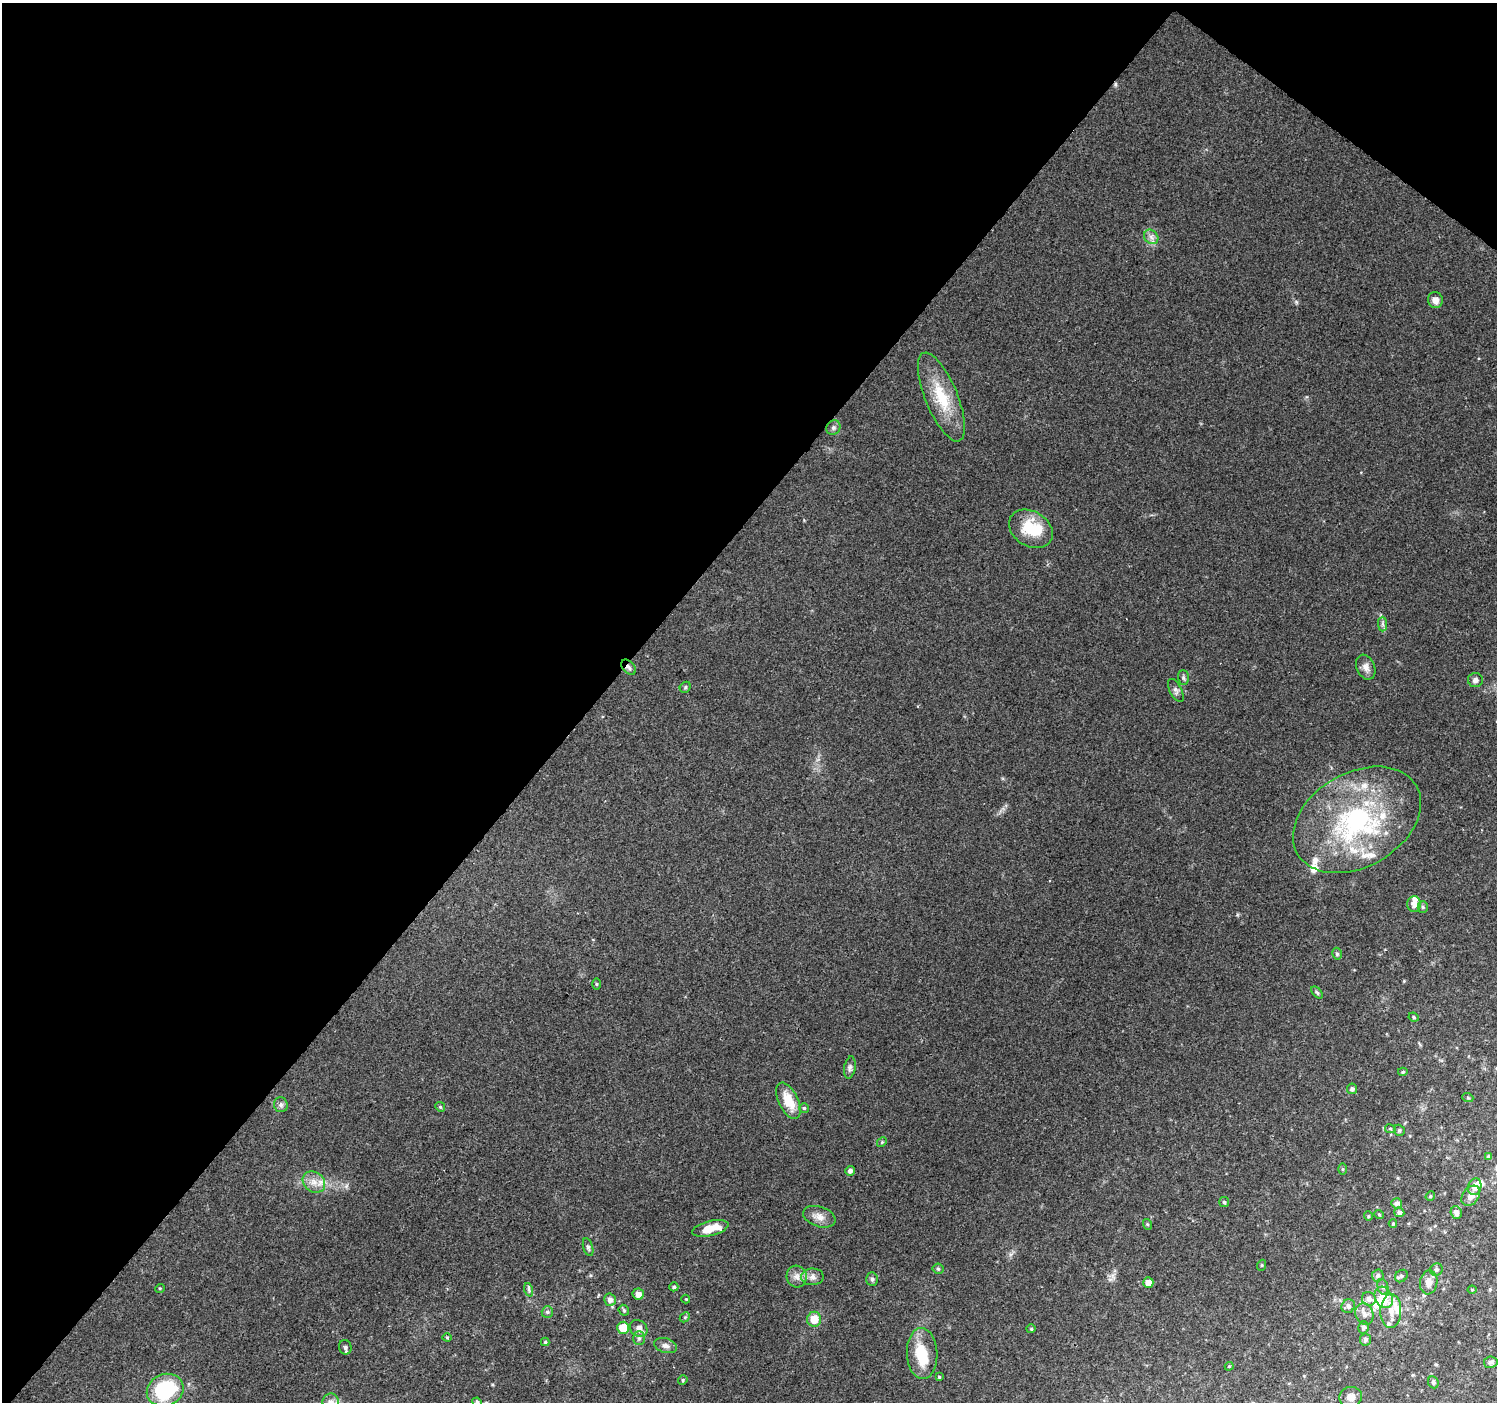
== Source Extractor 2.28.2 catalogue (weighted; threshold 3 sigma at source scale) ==
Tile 2 of 4 x 4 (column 2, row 1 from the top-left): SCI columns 1503-2997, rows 4444-5843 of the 5987 x 6020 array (HDU 1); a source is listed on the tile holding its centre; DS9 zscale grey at full resolution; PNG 1499 x 1404 px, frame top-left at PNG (2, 3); each listed source drawn as its Kron ellipse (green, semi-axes under 4 px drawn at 4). Shown black and unused: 42% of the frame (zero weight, under 2 of 3 exposures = <1% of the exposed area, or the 3 px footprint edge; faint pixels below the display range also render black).
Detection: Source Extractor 2.28.2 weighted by HDU 2 'WHT'; one run over the whole footprint, this tile lists its part. Background 0.119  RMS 0.0081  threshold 0.0365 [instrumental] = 3 sigma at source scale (4.5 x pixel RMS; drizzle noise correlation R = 1.50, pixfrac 1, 0.0396/0.0396 arcsec/px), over >= 5 px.
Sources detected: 111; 2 inside a brighter object's white glare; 1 cosmic-ray / hot-pixel residue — neither listed nor drawn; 13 inside a brighter listed object's ellipse — not listed separately; the other 95 listed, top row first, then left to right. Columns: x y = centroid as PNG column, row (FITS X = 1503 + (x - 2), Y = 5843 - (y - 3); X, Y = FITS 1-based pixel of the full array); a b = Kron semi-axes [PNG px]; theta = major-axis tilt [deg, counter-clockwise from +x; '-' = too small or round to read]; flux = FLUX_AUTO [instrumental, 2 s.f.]
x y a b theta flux
1151 237 8 6 -46 3
1435 300 8 7 - 5.3
941 397 47 16 -68 31
833 428 7 6 - 2.2
1031 529 23 17 -31 28
1382 624 7 4 -89 1.8
628 667 9 5 -49 2.5
1366 667 13 9 -67 5.1
1183 678 7 5 -88 1.7
1475 680 7 7 - 2.6
685 687 6 5 - 1.2
1176 690 13 6 -62 2.7
1357 820 68 47 30 150
1414 904 8 7 - 4.1
1423 907 5 5 - 1.3
1337 954 6 5 - 1.5
596 984 5 3 - 0.94
1317 992 7 4 -45 1.3
1414 1017 5 4 - 1.1
850 1068 11 5 81 2.5
1403 1072 5 4 - 1.4
1352 1089 5 5 - 2.2
1468 1098 6 3 -19 0.86
788 1101 19 9 -64 18
281 1105 7 7 - 2.3
440 1107 5 4 - 1.2
804 1108 5 5 - 1.2
1390 1129 5 4 - 1.1
1399 1130 6 5 - 1.6
882 1142 5 4 - 0.96
1489 1157 4 4 - 1.7
1343 1169 6 4 90 0.84
850 1171 5 5 - 2.4
314 1182 12 9 -38 7.3
1475 1187 8 6 72 9.1
1430 1196 5 4 - 1
1471 1196 11 8 54 5.1
1224 1202 5 5 - 1.3
1397 1203 5 5 - 2.7
1399 1212 5 5 - 2.4
1456 1213 6 5 - 3.8
1379 1214 5 3 - 0.83
1368 1216 4 4 - 0.91
819 1217 17 10 -19 6.5
1147 1224 5 3 - 0.86
1393 1224 4 4 - 0.87
710 1228 18 7 14 14
588 1247 9 5 -74 1.7
1262 1265 5 3 - 0.78
938 1269 5 5 - 1.2
1436 1270 6 6 - 1.8
1378 1275 6 6 - 2
1401 1276 7 5 44 1.4
797 1277 11 10 - 5.2
812 1277 11 8 1 4.2
872 1279 7 5 -87 1.8
1429 1282 12 8 81 5.8
1148 1283 5 5 - 6.5
674 1287 4 4 - 1.3
1383 1287 8 5 -73 1.9
160 1288 5 3 - 0.7
529 1290 7 4 -72 1.5
1472 1290 4 4 - 0.74
638 1294 5 5 - 4.7
1384 1297 11 8 -63 17
686 1299 4 4 - 0.7
1369 1299 7 6 - 3.7
610 1300 6 5 - 3.8
1348 1306 7 6 - 3
624 1310 6 4 -47 1.1
1391 1311 17 10 87 8.7
547 1312 6 5 - 1.7
1364 1314 11 9 -68 4.2
685 1317 5 4 - 0.92
814 1319 7 7 - 12
1364 1327 6 5 - 2.6
623 1328 6 6 - 14
639 1328 9 7 -39 5.5
1031 1329 4 4 - 0.9
447 1337 4 4 - 0.84
639 1338 7 6 - 2.1
1365 1340 6 5 - 2.4
545 1342 4 4 - 0.98
665 1346 12 7 -15 3.4
345 1347 7 6 - 2.2
922 1354 25 15 -88 25
1491 1362 7 5 9 2
1229 1366 4 4 - 0.8
939 1377 4 3 - 0.79
683 1380 5 4 - 1.2
1433 1382 6 5 - 1.7
165 1390 19 16 22 64
1351 1397 11 10 - 6.4
331 1402 9 8 - 4.8
477 1402 5 4 - 1.9
Overlapping masked pixels (flux is a lower limit): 1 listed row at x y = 628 667
Isophote crosses this tile's border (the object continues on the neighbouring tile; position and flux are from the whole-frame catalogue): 2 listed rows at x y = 331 1402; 477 1402
Unlisted compact peaks at least as high as the median listed source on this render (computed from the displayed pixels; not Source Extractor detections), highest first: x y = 1296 302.